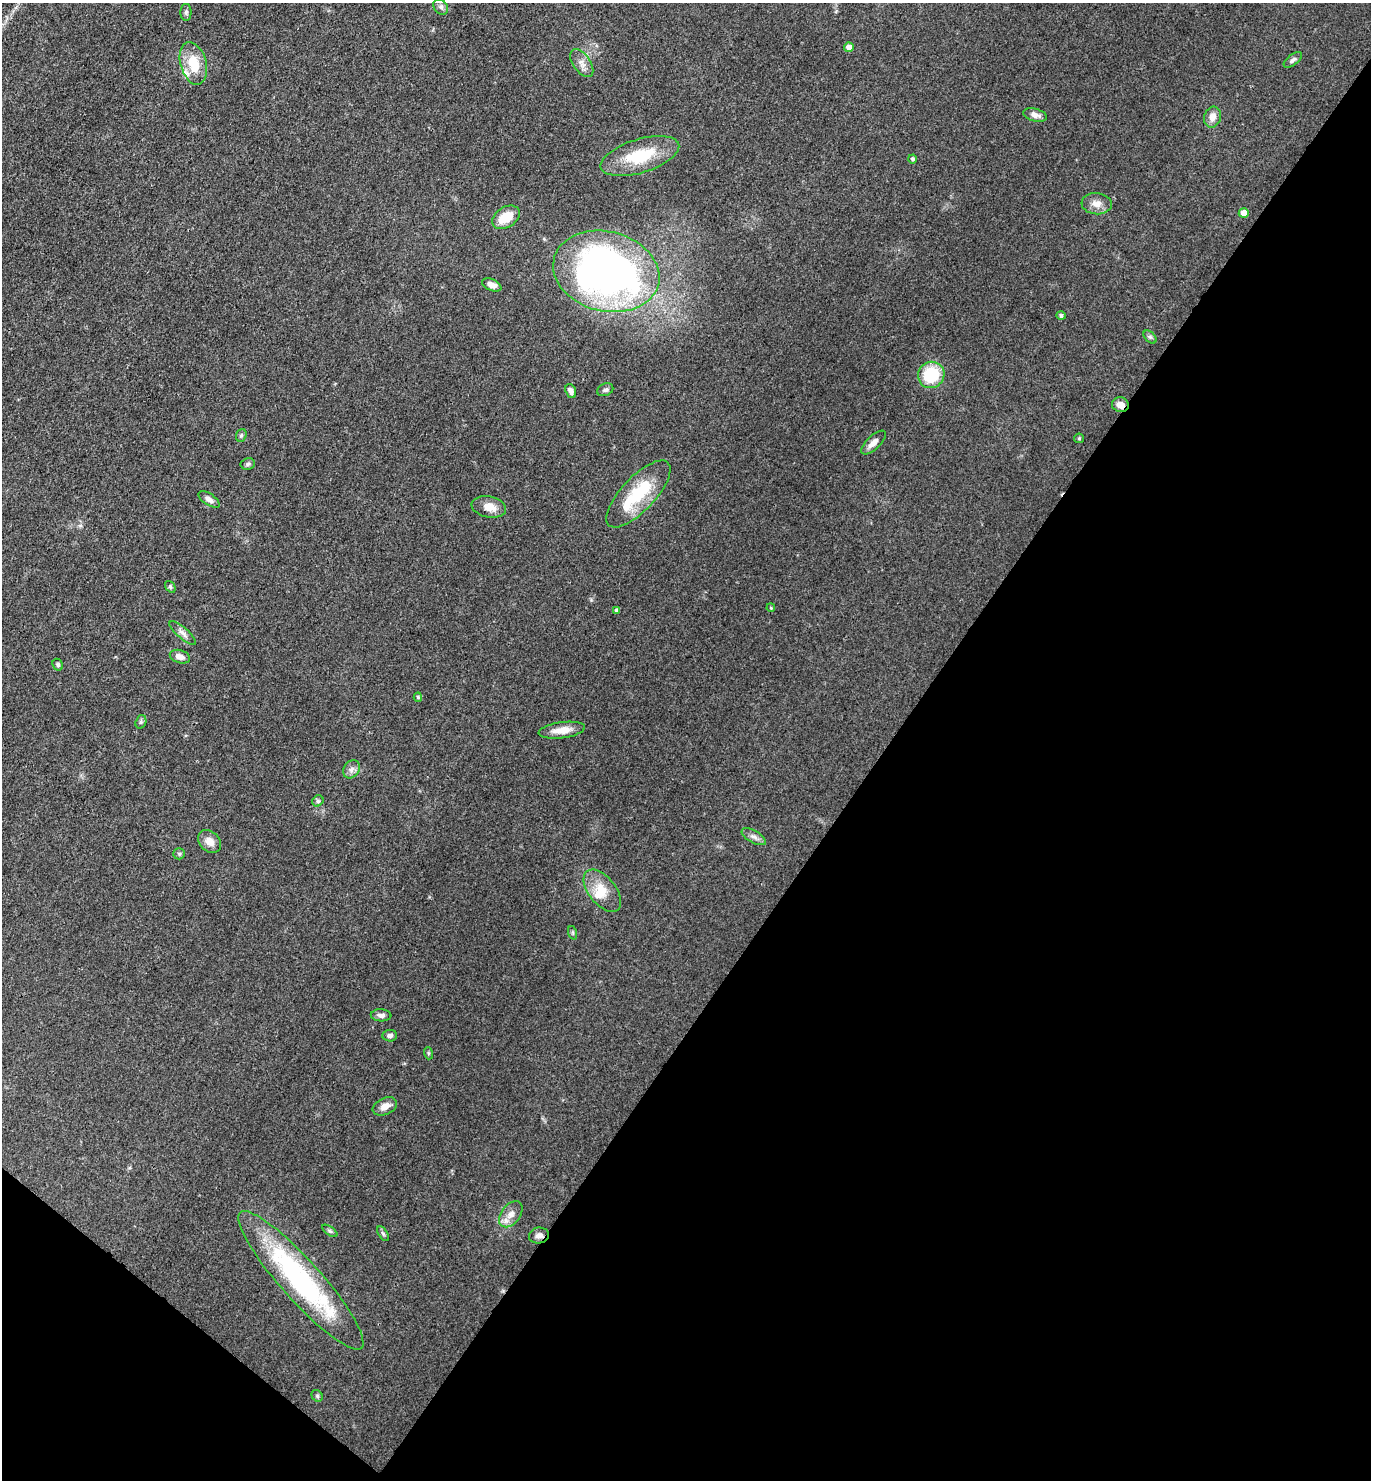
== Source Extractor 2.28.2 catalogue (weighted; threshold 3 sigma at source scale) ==
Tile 15 of 4 x 4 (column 3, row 4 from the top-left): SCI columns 3032-4400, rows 3-1480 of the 5922 x 5917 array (HDU 1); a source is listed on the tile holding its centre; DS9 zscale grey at full resolution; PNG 1373 x 1482 px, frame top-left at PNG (2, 3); each listed source drawn as its Kron ellipse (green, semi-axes under 4 px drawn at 4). Shown black and unused: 38% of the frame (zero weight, under 3 of 4 exposures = <1% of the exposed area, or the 3 px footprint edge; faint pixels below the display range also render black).
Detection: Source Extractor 2.28.2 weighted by HDU 2 'WHT'; one run over the whole footprint, this tile lists its part. Background 0.071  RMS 0.0061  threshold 0.0277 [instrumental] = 3 sigma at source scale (4.5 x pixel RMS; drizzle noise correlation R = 1.50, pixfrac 1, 0.05/0.05 arcsec/px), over >= 5 px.
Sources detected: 57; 2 inside a brighter object's white glare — neither listed nor drawn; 1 inside a brighter listed object's ellipse — not listed separately; the other 54 listed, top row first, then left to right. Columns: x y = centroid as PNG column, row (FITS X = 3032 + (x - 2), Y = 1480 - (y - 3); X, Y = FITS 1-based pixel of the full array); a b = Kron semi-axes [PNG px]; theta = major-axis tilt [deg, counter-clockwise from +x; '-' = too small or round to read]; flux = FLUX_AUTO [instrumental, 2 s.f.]
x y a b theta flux
441 7 8 6 -54 1.8
186 12 8 5 90 1.4
849 47 5 4 - 3.8
1293 60 11 5 38 1.8
193 63 22 13 -74 17
582 63 16 8 -55 4.5
1035 115 12 6 -14 3.3
1212 117 10 8 72 4.7
640 156 41 17 17 28
912 159 4 4 - 1.3
1097 204 15 10 -6 5.2
1244 213 5 5 - 7.9
506 217 15 10 33 13
606 271 54 40 -14 320
492 285 10 5 -24 4.3
1061 316 5 4 - 1.4
1150 337 8 4 -44 1.3
931 375 13 13 - 28
605 390 8 6 24 1.6
571 391 7 5 -68 2.8
1120 405 8 7 - 4.5
241 435 6 5 - 1.1
1079 438 5 4 - 0.76
873 443 15 6 44 4
248 464 7 6 - 1.3
638 494 43 17 47 31
209 499 12 5 -34 3.2
489 507 17 10 -11 7
170 587 6 4 -52 1
771 608 4 3 - 0.51
617 610 4 4 - 2.1
183 633 17 5 -41 2.9
180 657 10 6 -18 3.8
58 665 6 5 - 1.2
418 697 4 4 - 0.93
141 722 7 5 70 1.2
562 730 23 8 7 7.3
351 769 9 7 53 2.8
318 801 6 5 - 1.1
754 837 13 6 -29 2.7
210 841 13 10 -44 5.5
179 854 6 5 - 1.1
602 891 25 13 -52 12
573 933 7 4 -72 0.9
381 1015 10 6 -4 2.4
390 1036 7 6 - 2
428 1053 6 4 -72 0.74
385 1106 13 8 24 4.5
511 1214 15 9 52 5.3
330 1231 9 4 -36 1.2
383 1234 8 4 -57 1.2
539 1235 10 8 9 2.8
301 1280 91 20 -48 110
317 1396 6 5 - 0.98
Overlapping masked pixels (flux is a lower limit): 2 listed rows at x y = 1120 405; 539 1235